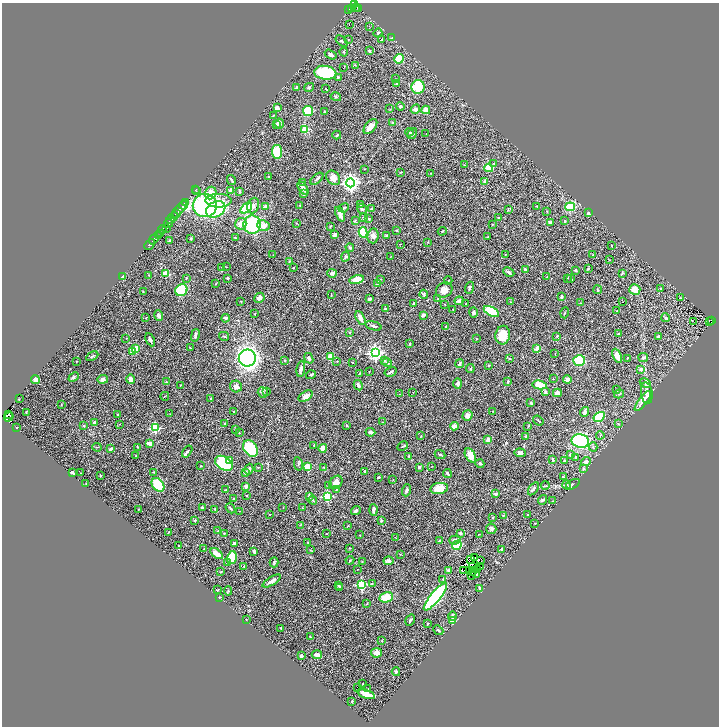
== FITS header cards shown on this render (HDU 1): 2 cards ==
NAXIS1  =                 1433
NAXIS2  =                 1448

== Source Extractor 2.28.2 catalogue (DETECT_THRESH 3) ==
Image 1433 x 1448 px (HDU 1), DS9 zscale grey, zoomed out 1/2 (1 PNG px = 2 x 2 image px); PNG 721 x 728 px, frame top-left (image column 1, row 1447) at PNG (2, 3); each listed source drawn as its Kron ellipse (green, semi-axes under 4 px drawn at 4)
Background 0.478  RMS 0.025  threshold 0.0752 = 3 sigma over >= 5 px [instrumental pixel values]
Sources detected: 502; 57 cannot appear on this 1/2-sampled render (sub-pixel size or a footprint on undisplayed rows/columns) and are neither listed nor drawn; the other 445 listed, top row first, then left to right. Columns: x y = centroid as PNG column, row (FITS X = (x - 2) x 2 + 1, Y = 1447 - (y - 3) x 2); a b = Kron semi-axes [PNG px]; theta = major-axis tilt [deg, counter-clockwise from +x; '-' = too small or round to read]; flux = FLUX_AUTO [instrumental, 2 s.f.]
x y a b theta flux
354 5 3 2 - 160
352 8 3 1 - 4.9
355 8 4 4 - 220
359 9 2 1 - 25
349 10 4 2 - 36
349 25 2 1 - 20
369 26 2 2 - 2.4
378 33 4 3 - 6.1
392 37 3 2 - 1.6
348 39 2 2 - 2
382 40 3 2 - 9
342 41 7 3 -43 6.5
369 51 3 3 - 5.8
344 52 4 3 - 4.1
331 54 6 3 -32 15
399 59 5 4 - 130
355 65 4 2 - 3.4
344 67 2 1 - 3.3
325 73 11 7 -9 350
338 77 4 3 - 6
396 79 2 2 - 2.5
397 83 3 2 - 6.3
296 87 4 3 - 8.1
309 87 5 4 - 6.5
418 87 7 6 - 150
326 89 4 2 - 2.8
336 97 5 3 - 5.8
400 106 4 4 - 8.6
277 108 4 3 - 21
390 109 3 2 - 1.8
415 109 5 4 - 14
426 110 4 4 - 41
308 111 5 5 - 120
324 112 3 3 - 4.4
273 116 3 2 - 2.5
393 123 3 3 - 7.2
277 124 4 3 - 7.5
279 124 5 5 - 13
370 127 9 5 50 31
305 129 3 3 - 190
409 132 4 2 - 7.1
412 134 6 4 58 8.2
426 134 2 2 - 1.7
337 135 4 3 - 5.8
277 152 7 5 -81 140
493 163 4 3 - 4.4
464 165 2 1 - 1.3
489 168 4 4 - 93
365 169 2 2 - 1.9
401 172 2 2 - 2.3
431 173 3 2 - 2.3
269 177 2 2 - 2.3
333 178 8 6 -47 29
317 179 7 2 41 7.2
231 180 5 2 - 9.4
485 181 2 2 - 30
303 182 3 3 - 6
350 183 4 4 - 1900
303 188 7 3 -55 30
196 189 3 1 - 3.5
196 191 3 2 - 2
231 191 3 3 - 39
239 191 4 3 - 4.7
211 193 6 5 - 70
304 194 4 3 - 6.9
218 201 13 7 1 47
185 202 3 2 - 71
360 204 4 3 - 3.8
183 205 4 3 - 340
300 205 2 2 - 2.1
205 206 12 11 - 500
253 206 8 5 71 21
265 206 2 2 - 30
537 206 4 2 - 2.7
570 207 5 4 - 150
246 208 7 4 39 180
344 208 5 3 - 6.3
216 209 10 7 31 280
362 209 5 4 - 11
371 209 4 3 - 3.7
508 209 4 2 - 3.1
179 210 11 2 49 330
547 212 3 2 - 2.3
176 213 3 2 - 170
588 213 3 2 - 11
340 214 8 3 -67 20
363 217 3 3 - 9.2
498 217 3 2 - 3
172 218 7 3 42 720
368 219 4 3 - 5.6
355 220 3 2 - 3.5
565 221 2 2 - 7.5
550 222 3 3 - 5.7
168 223 4 3 - 300
296 223 2 2 - 2.6
241 224 6 5 - 29
492 224 2 2 - 2.5
252 225 9 8 - 300
263 226 6 5 - 35
330 226 3 2 - 2.1
162 229 4 2 - 210
166 229 4 1 - 41
396 230 2 2 - 6.8
442 231 4 3 - 4.6
363 232 5 4 - 160
161 233 4 2 - 160
158 235 4 2 - 100
335 235 3 3 - 16
387 235 4 3 - 8.3
373 236 7 5 84 21
487 237 3 2 - 3.7
191 238 4 3 - 4.7
235 238 3 2 - 2.3
154 239 6 2 53 430
170 240 3 3 - 2.7
428 242 3 2 - 2.8
150 244 6 3 47 540
400 244 2 1 - 1.7
612 246 2 2 - 6.3
350 248 4 2 - 5.5
273 255 2 1 - 1.3
505 255 2 2 - 1.5
593 255 2 2 - 2.2
345 256 5 4 - 8
391 256 2 2 - 1.5
609 260 2 2 - 2
289 261 4 2 - 3.8
222 267 2 2 - 2.8
226 267 2 2 - 1.7
294 267 3 2 - 2.2
588 268 3 2 - 4.3
525 269 4 3 - 5.6
575 270 2 2 - 7.4
509 272 6 3 -27 13
332 273 5 3 - 16
622 273 4 2 - 4.8
165 274 3 3 - 170
149 275 3 2 - 2.8
122 276 3 2 - 12
547 277 3 2 - 2.3
186 278 3 2 - 3.7
228 278 3 2 - 3.4
567 278 3 2 - 4.4
380 279 3 2 - 2.5
571 279 3 2 - 2.8
357 280 7 4 12 91
448 281 4 2 - 3.1
216 283 3 2 - 2
377 284 4 2 - 2.8
470 288 6 3 70 8.2
635 289 5 5 - 47
661 289 3 3 - 3.9
181 290 6 5 - 260
444 290 9 7 33 37
598 290 4 2 - 4
143 291 3 2 - 2.2
424 294 4 3 - 5.2
331 295 3 1 - 3
561 297 4 3 - 6.1
259 298 5 4 - 21
680 298 3 2 - 3.4
369 299 3 3 - 13
438 299 4 3 - 4.6
241 301 2 2 - 1.8
459 301 4 4 - 20
510 302 2 2 - 3.6
622 302 2 2 - 3.6
414 303 2 2 - 23
580 303 2 2 - 2.2
465 304 2 2 - 2.2
445 305 3 2 - 3.4
386 308 4 3 - 7.3
453 309 2 1 - 1.6
491 311 8 4 -28 220
617 311 2 2 - 3.7
473 312 5 4 - 8.9
565 313 5 2 - 3.6
255 314 2 2 - 2.9
159 315 5 3 - 16
423 315 3 3 - 28
146 317 3 1 - 1.7
226 318 4 4 - 15
360 318 7 3 -61 30
666 318 4 3 - 5.6
693 321 3 1 - 1.3
709 321 2 1 - 5.7
711 321 3 3 - 44
373 326 8 3 -17 11
446 327 2 2 - 4.4
350 332 3 2 - 3.8
618 334 3 2 - 4
195 335 6 3 78 14
503 335 9 7 80 72
224 336 5 2 - 5.4
557 336 3 3 - 4.6
658 336 3 3 - 6.6
126 338 2 2 - 1.8
476 338 2 2 - 2.2
150 340 7 3 -64 12
410 344 3 2 - 4.4
136 348 3 3 - 110
190 348 3 2 - 3.4
537 349 3 2 - 57
132 352 3 2 - 56
375 353 4 4 - 1200
555 354 3 1 - 1.7
92 356 6 2 28 4.5
617 356 7 4 -65 53
331 357 3 3 - 170
247 358 8 8 - 2100
309 358 5 3 - 12
627 358 2 2 - 2.8
643 358 5 4 - 7.4
509 359 3 2 - 3.3
285 360 3 3 - 5.1
385 360 2 2 - 12
579 360 6 5 - 160
76 361 3 2 - 3.1
337 361 3 2 - 2.1
353 362 2 1 - 1.9
387 363 4 3 - 11
460 364 4 3 - 11
488 365 3 3 - 4.1
470 368 4 3 - 5
301 369 8 3 81 13
641 369 4 4 - 12
369 371 2 1 - 1.4
390 372 6 2 30 9.4
359 374 4 2 - 3.6
311 375 5 4 - 7.1
74 377 5 4 - 7.9
35 379 4 3 - 18
103 379 5 4 - 17
131 379 5 4 - 28
553 379 2 2 - 1.8
567 379 4 4 - 21
508 381 3 2 - 4.9
166 382 2 2 - 2.4
458 383 5 3 - 13
645 383 6 3 -28 7.9
181 385 2 1 - 1.9
358 385 5 3 - 13
539 385 7 4 -8 69
236 386 6 5 - 21
616 390 2 2 - 2.1
266 391 3 3 - 3.8
263 392 5 4 - 9.6
413 392 2 2 - 1.5
545 392 4 3 - 6.9
557 393 4 4 - 17
647 393 11 5 -82 18
399 394 2 1 - 1.1
619 394 5 2 - 3.9
165 396 4 1 - 2
306 396 8 4 34 21
19 399 2 2 - 1.9
211 399 4 3 - 4.9
643 401 12 4 52 45
531 403 3 2 - 5.9
61 405 3 2 - 1.8
233 411 2 2 - 1.8
493 411 2 2 - 1.5
26 412 3 3 - 2.8
585 412 5 3 - 16
9 414 3 3 - 170
170 414 3 2 - 1.7
118 415 3 3 - 4.4
467 415 5 4 - 23
9 417 5 2 - 390
599 417 6 4 31 210
538 421 5 2 - 4
382 422 2 1 - 1.4
94 423 3 3 - 20
225 423 2 2 - 3.7
618 423 3 2 - 1.7
119 424 2 2 - 1.4
84 426 3 3 - 3.9
347 426 3 2 - 4.8
454 426 4 3 - 35
528 426 3 2 - 2.4
17 428 2 2 - 2.4
155 428 3 3 - 310
235 430 3 2 - 1.4
370 432 5 3 - 9.4
240 433 3 2 - 2.4
600 435 4 2 - 3.5
421 436 3 2 - 2.6
526 436 2 2 - 8.3
488 439 3 3 - 25
580 441 9 6 -11 420
149 443 3 3 - 24
314 445 3 2 - 2.9
403 446 6 2 27 4.4
97 447 5 2 - 3.2
137 447 3 2 - 2.2
593 447 4 3 - 6.2
250 448 9 6 -56 190
323 448 4 4 - 34
111 449 3 2 - 12
187 452 7 2 55 7.9
520 453 6 4 -3 13
440 454 5 3 - 5.6
470 455 8 5 -60 53
570 455 3 3 - 9.5
136 456 3 2 - 1.7
409 456 4 3 - 4.6
575 457 4 4 - 5.7
553 459 4 2 - 9.7
564 460 3 2 - 4.6
230 461 3 3 - 62
586 461 5 4 - 16
224 463 10 6 -33 400
298 464 7 3 -78 8.2
480 464 4 3 - 8.3
201 466 3 2 - 2.8
432 466 2 1 - 1.4
258 467 3 2 - 1.8
308 467 3 2 - 120
324 467 3 2 - 2.3
419 467 3 3 - 7.7
249 469 5 4 - 12
583 469 3 3 - 5.8
154 472 3 2 - 3.7
245 472 3 2 - 16
364 472 3 2 - 4.9
72 473 4 2 - 8.5
81 473 2 1 - 1.6
447 473 4 2 - 6.1
100 475 2 2 - 2
379 477 3 2 - 6.4
563 477 3 3 - 4.5
393 480 2 1 - 1.2
336 482 7 5 48 25
86 483 3 2 - 1.7
572 484 8 3 31 6.8
158 485 7 5 -49 240
328 485 3 2 - 1.7
566 485 4 3 - 5.4
246 486 3 3 - 21
545 486 4 2 - 3.1
439 488 9 5 8 70
533 489 7 3 55 9
226 490 4 3 - 5.2
336 490 3 2 - 3.2
407 490 6 3 70 12
496 494 2 2 - 39
247 495 3 2 - 3.7
309 496 4 3 - 15
327 496 3 3 - 340
234 499 2 2 - 16
313 500 4 3 - 5.2
543 500 5 4 - 8
552 501 2 2 - 2.5
202 507 2 2 - 16
230 508 5 3 - 6.6
283 508 2 1 - 1.3
303 508 3 2 - 2.9
139 509 3 2 - 2
215 509 3 2 - 3.4
373 510 6 2 -88 20
239 511 2 1 - 1
356 511 5 3 - 14
270 514 3 2 - 2.2
503 515 2 2 - 2.1
527 515 2 2 - 3.2
493 518 2 2 - 4.4
195 520 2 2 - 11
381 520 3 3 - 4.8
535 523 3 2 - 2.3
300 525 3 2 - 2.2
348 526 3 2 - 1.8
491 529 5 5 - 10
218 531 3 3 - 2.9
169 532 3 1 - 1.7
224 533 3 2 - 2.8
460 533 3 3 - 9
326 534 2 2 - 2.3
479 534 2 1 - 1.6
360 535 2 1 - 2.7
395 537 3 2 - 2.1
455 540 6 4 19 10
439 541 3 2 - 5
235 543 3 3 - 12
308 543 2 2 - 1.8
457 545 5 4 - 97
179 546 3 3 - 3.5
350 548 2 2 - 2.2
204 549 2 2 - 2.1
502 549 2 2 - 4.8
310 550 3 2 - 2.3
254 551 3 2 - 12
217 554 7 3 -36 71
400 554 3 2 - 1.6
474 557 2 1 - 2.9
232 558 6 5 - 130
350 560 4 3 - 6
470 560 2 1 - 0.56
481 560 2 1 - 0.061
388 561 5 4 - 12
274 562 5 3 - 7.2
362 562 3 2 - 2.9
227 563 4 2 - 7.2
244 566 2 2 - 3.3
472 566 2 1 - 0.048
481 566 3 1 - 70
358 569 2 1 - 1.6
448 570 3 3 - 7.8
464 570 2 1 - 2.6
477 570 2 1 - 1.6
469 571 2 1 - 0.18
220 572 3 2 - 2.9
473 572 2 1 - 3
476 573 4 1 - 1.8
472 576 2 1 - 13
443 579 4 3 - 3.9
272 581 10 3 31 20
372 583 3 3 - 3.1
339 585 3 3 - 4.1
361 585 3 3 - 380
340 588 3 3 - 9.6
479 588 4 3 - 5.6
217 590 2 1 - 2.5
228 591 5 3 - 4.6
219 597 2 2 - 1.5
386 597 7 5 12 89
435 597 17 5 51 900
367 603 3 2 - 2.3
452 616 5 3 - 13
246 620 3 2 - 2.3
410 620 6 3 58 7.1
453 621 3 2 - 140
428 623 3 3 - 2.7
281 628 2 2 - 2.2
438 630 5 3 - 7.4
310 636 2 2 - 3.3
382 641 3 2 - 3.1
376 653 5 4 - 22
317 655 5 3 - 23
301 656 3 3 - 12
396 672 4 3 - 8.1
363 684 2 2 - 2.3
357 688 2 1 - 21
368 689 2 2 - 1.8
366 694 9 3 -21 70
352 701 3 3 - 4.2
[57 sub-pixel or undisplayed-footprint detections neither listed nor drawn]